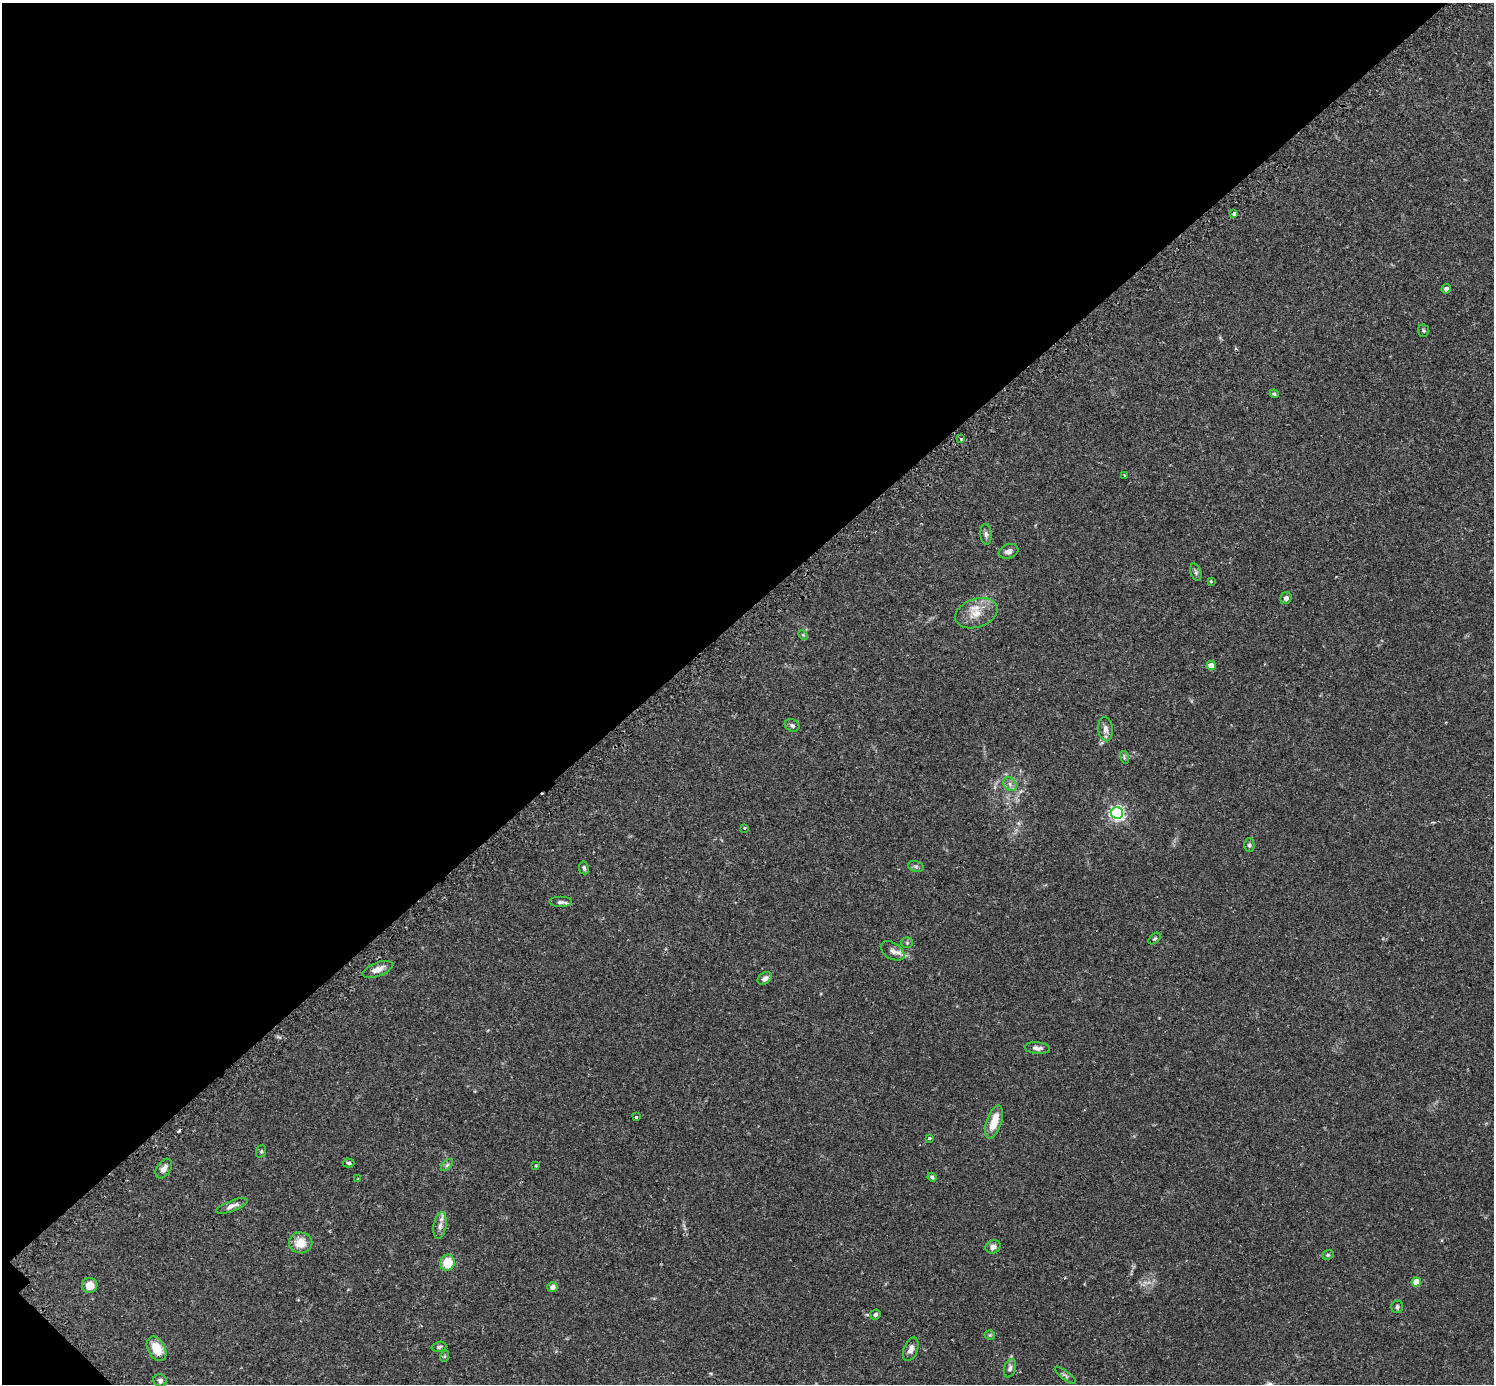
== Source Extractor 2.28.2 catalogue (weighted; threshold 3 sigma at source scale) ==
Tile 5 of 4 x 4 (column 1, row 2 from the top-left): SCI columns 41-1532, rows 2955-4336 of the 6041 x 6040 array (HDU 1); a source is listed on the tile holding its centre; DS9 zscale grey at full resolution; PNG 1496 x 1386 px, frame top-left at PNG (2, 3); each listed source drawn as its Kron ellipse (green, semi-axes under 4 px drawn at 4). Shown black and unused: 44% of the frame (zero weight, under 2 of 3 exposures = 2% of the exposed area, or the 3 px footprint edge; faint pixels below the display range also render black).
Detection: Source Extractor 2.28.2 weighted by HDU 2 'WHT'; one run over the whole footprint, this tile lists its part. Background 0.106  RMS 0.006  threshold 0.0269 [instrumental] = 3 sigma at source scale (4.5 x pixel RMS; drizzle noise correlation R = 1.50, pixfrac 1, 0.05/0.05 arcsec/px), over >= 5 px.
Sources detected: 62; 2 cosmic-ray / hot-pixel residue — neither listed nor drawn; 1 inside a brighter listed object's ellipse — not listed separately; the other 59 listed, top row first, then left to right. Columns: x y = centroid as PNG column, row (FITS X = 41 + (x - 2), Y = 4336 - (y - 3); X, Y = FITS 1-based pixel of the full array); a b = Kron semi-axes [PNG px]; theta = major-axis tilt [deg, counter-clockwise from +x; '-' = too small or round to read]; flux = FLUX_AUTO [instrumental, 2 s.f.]
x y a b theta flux
1234 214 3 3 - 2.7
1446 289 5 4 - 1.7
1423 331 6 5 - 0.87
1274 394 4 3 - 0.74
961 439 3 3 - 1.7
1124 476 4 2 - 0.68
986 534 10 5 -85 1.8
1008 551 10 7 19 2.8
1196 572 9 5 -70 1.3
1211 581 3 3 - 1.4
1286 598 6 5 - 2.5
976 613 22 14 19 9.7
803 635 5 4 - 0.68
1211 666 4 4 - 8.1
792 725 7 6 - 1.6
1105 729 12 7 -85 3.3
1124 757 6 4 -73 0.91
1010 784 7 6 - 2.1
1117 813 6 6 - 140
744 828 3 3 - 0.63
1249 845 6 5 - 1.2
916 867 8 5 -16 1.5
584 868 6 5 - 1.4
560 902 11 5 0 2
1155 938 7 4 43 0.9
907 943 5 5 - 0.9
893 951 13 8 -31 3.2
378 969 16 6 21 4.6
765 978 8 5 36 2.4
1037 1048 12 5 -5 2.6
636 1117 3 3 - 1.2
994 1122 17 7 71 11
929 1138 3 3 - 1.4
261 1151 6 5 - 0.85
349 1163 6 4 -2 1
447 1165 7 4 45 1.1
536 1166 3 3 - 1.3
164 1169 11 6 56 2.9
932 1177 4 3 - 1.1
357 1179 4 3 - 0.51
232 1206 17 5 21 3.1
440 1226 13 6 80 3.1
301 1243 12 10 -7 9
993 1247 8 6 26 3
1328 1255 6 4 21 0.88
447 1263 8 7 - 13
1416 1282 4 4 - 11
90 1285 7 7 - 7
552 1287 5 5 - 3.1
1397 1307 6 5 - 1.3
875 1315 5 5 - 1.4
990 1335 5 5 - 0.73
439 1347 7 5 15 1.2
157 1349 13 8 -62 11
911 1349 12 7 68 3.2
445 1356 6 3 71 0.65
1010 1368 9 6 73 1.7
1065 1375 13 4 -38 1.3
160 1381 7 6 - 1.7